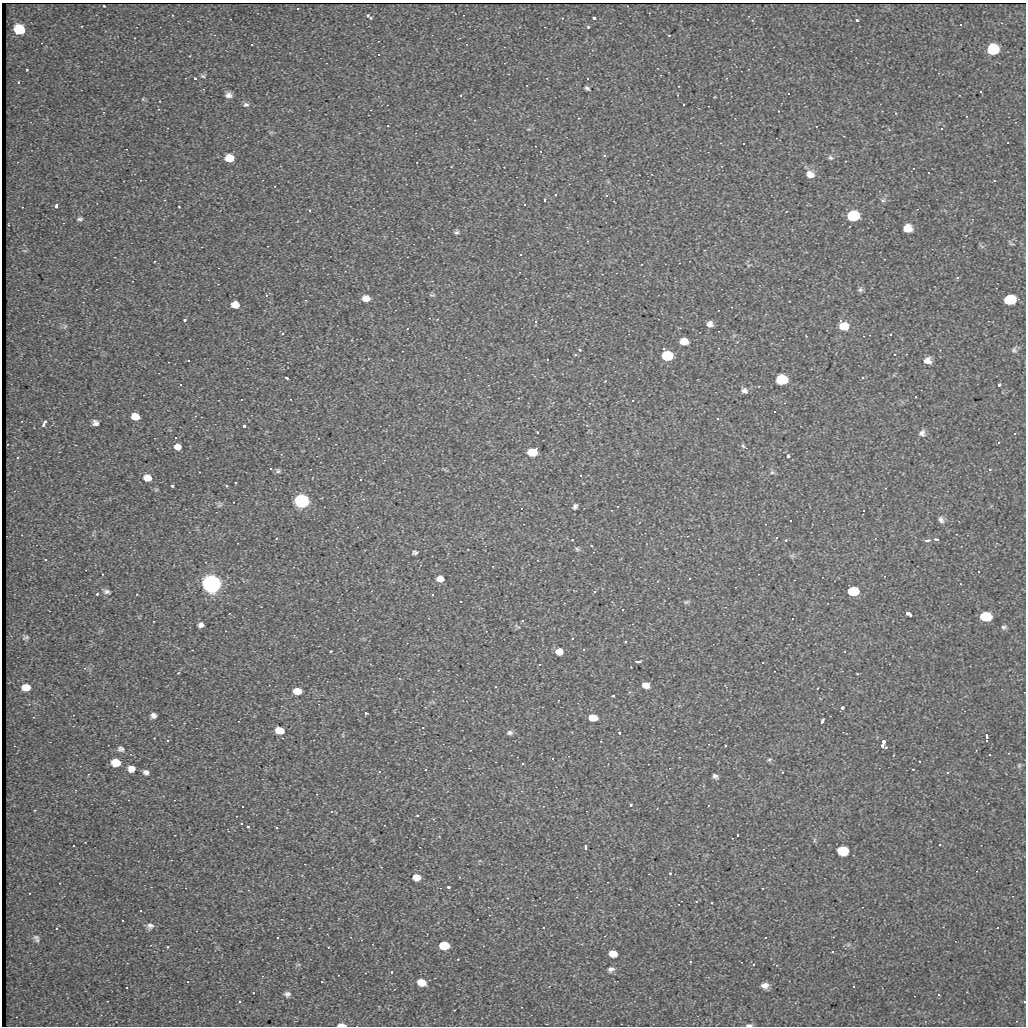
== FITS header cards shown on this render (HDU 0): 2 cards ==
NAXIS1  =                 1024
NAXIS2  =                 1024

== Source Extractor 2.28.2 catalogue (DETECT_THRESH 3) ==
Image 1024 x 1024 px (HDU 0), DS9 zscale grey, 1 PNG px = 1 image px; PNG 1028 x 1028 px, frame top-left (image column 1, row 1024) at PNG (2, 3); no overlay
Background 38.7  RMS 7.6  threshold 22.9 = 3 sigma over >= 5 px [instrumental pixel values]
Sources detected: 255; all 255 listed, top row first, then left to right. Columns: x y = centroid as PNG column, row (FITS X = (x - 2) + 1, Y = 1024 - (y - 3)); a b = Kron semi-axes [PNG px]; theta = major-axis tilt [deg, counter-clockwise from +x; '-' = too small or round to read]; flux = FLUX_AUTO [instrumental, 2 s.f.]
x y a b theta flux
104 6 3 3 - 5.4e+02
298 8 3 2 - 6.5e+02
172 15 3 2 - 3.7e+02
368 15 3 3 - 1.7e+03
371 18 3 2 - 6.5e+02
562 18 3 3 - 3.6e+02
594 18 4 3 - 2.5e+03
857 20 4 2 - 1.1e+03
960 24 2 2 - 4.4e+02
82 26 2 2 - 3.4e+02
588 27 4 3 - 7.1e+02
19 30 8 8 - 1.4e+04
669 35 3 2 - 3.5e+02
252 44 2 2 - 4.0e+02
993 50 10 9 - 1.7e+04
379 54 3 2 - 6.0e+02
27 70 2 2 - 4.1e+02
203 76 7 5 -19 9.9e+02
195 78 3 3 - 7.4e+02
18 82 3 2 - 3.2e+02
587 88 5 3 - 1.0e+03
981 91 3 2 - 4.9e+02
788 93 3 3 - 4.6e+03
228 95 8 7 - 2.5e+03
460 95 3 3 - 4.5e+02
677 95 3 2 - 3.7e+02
160 101 3 2 - 3.2e+02
684 104 3 2 - 5.1e+02
246 105 8 6 1 1.5e+03
896 113 4 3 - 4.3e+02
388 125 3 2 - 5.0e+02
941 128 4 3 - 8.9e+02
1008 142 3 2 - 3.4e+02
743 143 3 2 - 1.1e+03
540 151 2 2 - 3.9e+02
604 155 3 3 - 1.5e+03
229 158 8 7 - 6.9e+03
830 158 8 6 -43 1.2e+03
928 172 3 3 - 9.5e+02
810 174 10 8 -23 4.4e+03
140 180 3 2 - 2.7e+02
994 180 3 3 - 9.1e+02
555 194 3 3 - 8.7e+02
606 195 3 3 - 1.7e+03
545 200 3 3 - 1.7e+03
883 200 6 4 28 1.0e+03
524 204 3 3 - 5.7e+03
56 206 5 3 - 1.3e+03
179 207 3 2 - 3.4e+02
309 210 4 3 - 4.8e+02
853 216 8 7 - 3.1e+04
80 219 7 4 7 1.0e+03
907 229 7 7 - 6.4e+03
456 232 6 5 - 1.1e+03
1011 243 8 4 -37 7.7e+02
520 254 3 3 - 1.1e+03
957 277 4 3 - 7.5e+02
860 290 7 6 - 1.1e+03
266 295 4 3 - 7.2e+02
432 295 9 3 0 7.6e+02
366 298 7 6 - 4.5e+03
1009 300 9 7 10 1.8e+04
235 305 7 6 - 4.7e+03
185 320 3 3 - 1.2e+03
840 320 4 3 - 9.4e+02
535 321 3 3 - 1.7e+03
710 324 7 6 - 2.7e+03
65 326 7 4 20 9.1e+02
844 326 9 8 - 8.7e+03
282 333 3 3 - 8.9e+02
890 334 3 3 - 1.5e+03
352 340 4 2 - 3.1e+02
684 342 8 6 -10 6.1e+03
580 350 4 3 - 5.2e+02
1014 350 8 7 - 1.3e+03
575 354 4 3 - 5.2e+02
894 354 3 3 - 4.8e+03
667 356 8 7 - 3.3e+04
547 359 2 2 - 3.1e+02
188 360 3 3 - 1.6e+03
927 361 8 7 - 3.6e+03
863 377 4 3 - 6.1e+02
287 378 3 3 - 1.1e+03
781 380 8 7 - 3.3e+04
605 381 3 2 - 2.8e+02
180 384 3 2 - 9.2e+02
999 384 3 3 - 1.3e+03
744 391 8 6 -22 1.8e+03
916 396 3 2 - 5.2e+02
633 400 3 2 - 8.3e+02
774 411 3 2 - 1.0e+03
135 417 7 6 - 6.0e+03
717 418 3 3 - 3.1e+03
45 421 4 3 - 1.3e+03
95 423 6 6 - 1.9e+03
43 425 4 3 - 9.5e+02
244 426 3 3 - 3.6e+03
537 432 3 3 - 4.5e+03
922 433 9 7 67 2.0e+03
1015 433 3 2 - 7.6e+02
175 437 3 3 - 2.7e+03
999 442 3 3 - 5.2e+02
743 446 6 4 -45 6.6e+02
178 447 7 6 - 3.3e+03
532 452 7 6 - 1.5e+04
788 456 4 3 - 4.4e+03
17 457 3 2 - 4.7e+02
271 468 3 2 - 5.2e+02
990 469 3 3 - 4.3e+02
278 471 7 6 - 1.0e+03
199 472 2 2 - 2.6e+02
772 472 6 5 - 8.8e+02
580 475 3 3 - 1.7e+03
148 478 8 7 - 5.4e+03
360 479 3 3 - 4.7e+02
235 482 3 2 - 4.6e+02
172 486 3 3 - 7.8e+02
226 486 4 3 - 6.1e+02
302 501 7 6 - 3.0e+05
233 502 2 2 - 2.4e+02
219 505 9 5 27 1.1e+03
575 506 6 4 62 1.2e+03
863 510 2 2 - 4.5e+02
790 520 3 2 - 5.7e+02
941 520 9 6 -62 1.8e+03
776 537 3 3 - 1.2e+03
276 538 3 3 - 4.7e+02
936 539 5 3 - 1.4e+03
572 540 3 2 - 3.6e+02
786 540 4 3 - 5.3e+02
927 540 6 4 7 1.4e+03
238 543 2 2 - 3.2e+02
591 545 2 2 - 4.1e+02
577 549 7 5 -47 8.7e+02
415 552 7 5 8 1.1e+03
45 559 3 2 - 6.9e+02
978 571 3 2 - 6.9e+02
102 574 3 2 - 3.5e+02
689 578 3 2 - 8.5e+02
440 579 7 6 - 4.5e+03
211 584 7 6 - 1.4e+06
594 591 3 3 - 3.9e+03
853 591 8 6 -4 2.2e+04
107 592 9 6 -11 1.3e+03
97 594 3 3 - 6.6e+02
432 594 3 3 - 2.0e+03
460 601 3 2 - 9.6e+02
686 602 8 5 26 8.6e+02
622 609 3 3 - 1.7e+03
908 613 5 3 - 5.1e+03
985 616 8 7 - 1.9e+04
792 618 3 2 - 4.3e+02
522 620 3 3 - 2.2e+03
201 625 6 5 - 1.9e+03
1004 627 7 6 - 1.1e+03
26 637 7 4 20 7.9e+02
572 638 3 3 - 1.3e+03
625 641 3 3 - 1.2e+03
583 649 3 3 - 2.3e+03
330 651 3 2 - 6.2e+02
559 652 7 6 - 4.0e+03
638 661 5 3 - 1.9e+03
762 662 3 3 - 1.6e+03
539 664 3 2 - 9.1e+02
178 673 3 2 - 3.6e+02
857 674 4 2 - 4.2e+02
646 685 7 6 - 3.3e+03
495 686 3 3 - 1.1e+03
26 687 7 6 - 5.4e+03
817 688 3 2 - 3.4e+02
297 691 7 5 -7 7.4e+03
613 696 3 3 - 6.9e+02
842 707 3 3 - 3.7e+03
366 713 3 2 - 6.4e+02
153 715 6 6 - 1.9e+03
593 717 7 6 - 7.8e+03
822 721 5 3 - 1.4e+03
422 727 3 3 - 1.9e+03
279 730 7 6 - 8.2e+03
510 732 8 6 4 1.4e+03
619 733 3 3 - 7.1e+02
986 736 4 3 - 2.4e+03
167 740 3 3 - 1.1e+04
986 740 3 3 - 8.6e+02
883 741 3 3 - 4.0e+03
725 745 3 2 - 6.3e+02
882 745 3 3 - 1.6e+03
886 747 4 3 - 1.2e+03
121 749 8 7 - 1.5e+03
989 754 3 3 - 1.7e+03
552 758 3 2 - 6.3e+02
769 759 6 4 31 8.2e+02
919 761 3 2 - 6.8e+02
116 762 7 6 - 1.0e+04
522 763 3 3 - 1.0e+03
1019 765 7 5 70 9.2e+02
131 769 7 7 - 3.8e+03
425 769 3 2 - 7.0e+02
913 769 3 2 - 4.3e+02
379 771 3 2 - 4.0e+02
146 772 7 6 - 1.7e+03
782 772 3 2 - 3.1e+02
947 772 3 2 - 6.6e+02
715 776 7 5 -34 1.4e+03
630 805 3 3 - 1.0e+03
708 805 3 2 - 4.2e+02
242 806 3 2 - 8.5e+02
35 810 2 2 - 4.0e+02
417 815 3 2 - 5.4e+02
241 823 3 3 - 1.2e+03
248 827 4 3 - 6.0e+02
737 834 3 3 - 9.5e+03
814 840 7 4 88 7.9e+02
73 845 3 3 - 1.7e+03
585 848 4 3 - 2.9e+03
842 850 8 7 - 2.1e+04
670 873 3 3 - 6.0e+02
416 877 7 6 - 5.2e+03
448 887 3 3 - 1.9e+03
29 893 2 2 - 2.8e+02
696 901 3 3 - 4.4e+03
711 902 3 3 - 1.4e+03
140 910 3 2 - 8.8e+02
122 920 3 2 - 5.5e+02
150 926 9 8 - 2.1e+03
543 927 3 2 - 5.4e+02
997 927 3 3 - 1.2e+03
56 928 2 2 - 4.4e+02
277 937 3 3 - 1.5e+03
765 937 3 3 - 1.7e+03
36 938 11 7 -60 1.6e+03
444 945 8 6 -8 1.3e+04
848 945 7 4 19 9.3e+02
167 947 3 2 - 4.3e+02
328 947 3 2 - 4.8e+02
832 951 3 3 - 7.6e+02
613 953 7 6 - 4.9e+03
458 959 3 2 - 3.7e+02
690 961 3 2 - 4.2e+02
753 964 3 3 - 1.4e+03
298 965 6 3 19 6.8e+02
611 969 8 6 13 1.7e+03
391 972 3 3 - 1.0e+03
187 981 3 2 - 9.8e+02
321 981 3 3 - 2.1e+03
421 982 9 7 -23 6.5e+03
765 985 8 6 1 2.9e+03
853 986 3 2 - 4.1e+02
126 987 3 3 - 1.4e+03
287 994 8 7 - 1.7e+03
938 994 3 3 - 3.0e+03
239 1001 3 3 - 4.3e+03
1024 1001 3 2 - 5.5e+02
342 1025 7 3 -2 7.0e+03
749 1025 7 3 -3 1.0e+03
At the frame edge (FLAGS 8, measured only in part): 3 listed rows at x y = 1024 1001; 342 1025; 749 1025